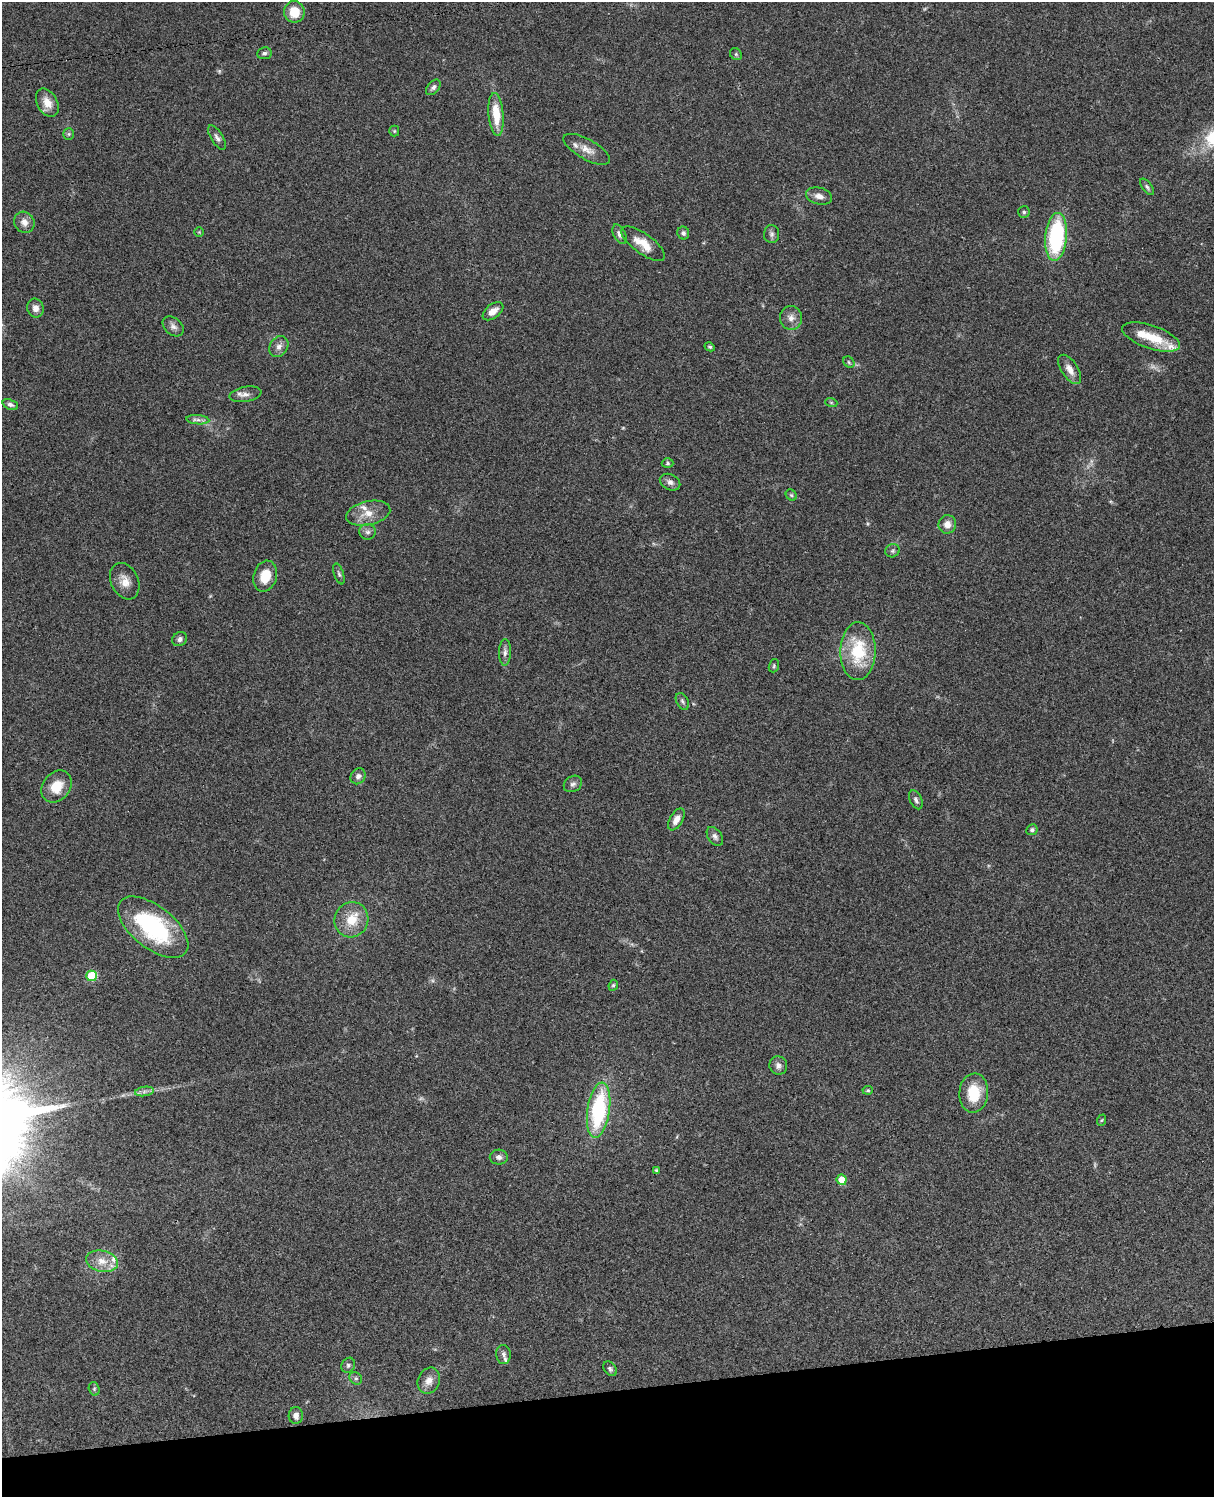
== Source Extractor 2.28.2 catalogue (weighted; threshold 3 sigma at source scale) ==
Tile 10 of 4 x 3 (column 2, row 3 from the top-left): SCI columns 1333-2544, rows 277-1771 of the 5086 x 4926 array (HDU 1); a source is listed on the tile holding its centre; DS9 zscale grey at full resolution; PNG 1216 x 1499 px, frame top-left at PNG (2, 2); each listed source drawn as its Kron ellipse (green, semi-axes under 4 px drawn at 4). Shown black and unused: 7% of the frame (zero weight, under 3 of 4 exposures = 6% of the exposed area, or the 3 px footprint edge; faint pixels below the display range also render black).
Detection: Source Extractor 2.28.2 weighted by HDU 2 'WHT'; one run over the whole footprint, this tile lists its part. Background 0.0963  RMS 0.0062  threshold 0.0281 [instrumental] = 3 sigma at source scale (4.5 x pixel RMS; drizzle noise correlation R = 1.50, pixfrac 1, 0.05/0.05 arcsec/px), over >= 5 px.
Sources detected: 86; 4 too faint to see at this stretch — neither listed nor drawn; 6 inside a brighter listed object's ellipse — not listed separately; the other 76 listed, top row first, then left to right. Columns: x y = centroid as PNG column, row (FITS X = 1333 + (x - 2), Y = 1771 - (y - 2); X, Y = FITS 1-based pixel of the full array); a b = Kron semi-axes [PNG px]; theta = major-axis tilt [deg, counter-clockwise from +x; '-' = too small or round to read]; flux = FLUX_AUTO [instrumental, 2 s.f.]
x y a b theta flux
294 12 11 10 - 12
264 53 7 6 - 1.6
736 54 6 5 - 1
433 87 9 5 50 1.9
47 103 15 10 -61 6.5
496 114 21 7 -85 16
394 131 5 5 - 0.84
69 134 6 5 - 1
217 138 14 6 -58 2.5
587 149 26 10 -29 6.8
1147 187 9 4 -54 1.3
819 196 13 8 -14 4.2
1024 212 6 6 - 1
24 222 11 9 -55 4.3
199 232 4 4 - 0.58
683 233 6 6 - 1.6
619 234 10 6 -64 2.2
772 234 9 7 89 2
1056 237 24 11 84 62
643 244 26 10 -36 10
35 308 9 8 - 4
493 311 12 7 37 5.3
791 318 12 11 - 4.4
173 326 12 8 -40 3
1151 337 30 11 -19 16
279 347 11 8 57 3.3
710 347 5 4 - 1
849 362 6 5 - 0.98
1070 369 16 8 -57 4.7
245 394 16 7 9 3.6
831 402 6 4 -19 0.83
10 405 8 5 -20 1.9
198 420 11 4 -5 2.2
668 463 6 4 -1 0.87
670 482 11 7 -26 2.9
791 495 6 5 - 0.92
368 513 22 12 13 9.2
947 524 9 8 - 4.5
368 532 8 8 - 2.2
893 551 7 6 - 1.5
339 574 11 4 -72 1.5
265 576 16 11 74 12
125 581 19 13 -64 7.2
180 639 8 6 36 2.2
858 651 29 17 89 32
505 652 13 6 89 2.6
774 666 7 5 71 0.94
682 701 9 6 -61 1.5
358 776 8 7 - 2.6
573 784 9 7 33 2.1
56 786 17 13 50 12
916 800 10 6 -66 2
676 819 12 6 59 4.7
1032 830 6 5 - 1.4
715 836 10 6 -55 2.3
351 920 18 16 64 14
153 927 41 21 -38 71
92 976 5 5 - 28
613 985 6 4 67 0.96
778 1066 9 9 - 2.8
868 1090 5 4 - 0.79
144 1091 9 4 9 2
974 1093 19 14 85 18
599 1110 28 11 81 60
1102 1120 6 3 70 0.68
499 1157 9 7 2 2.4
657 1170 4 3 - 0.98
842 1180 5 5 - 9.5
102 1261 16 10 -11 7.7
503 1354 9 7 -85 2.2
348 1365 8 6 59 1.6
610 1369 8 5 -55 1.4
356 1378 7 5 -42 1.4
429 1381 13 11 66 5.3
94 1389 7 5 -72 1.1
296 1415 8 7 - 3.4